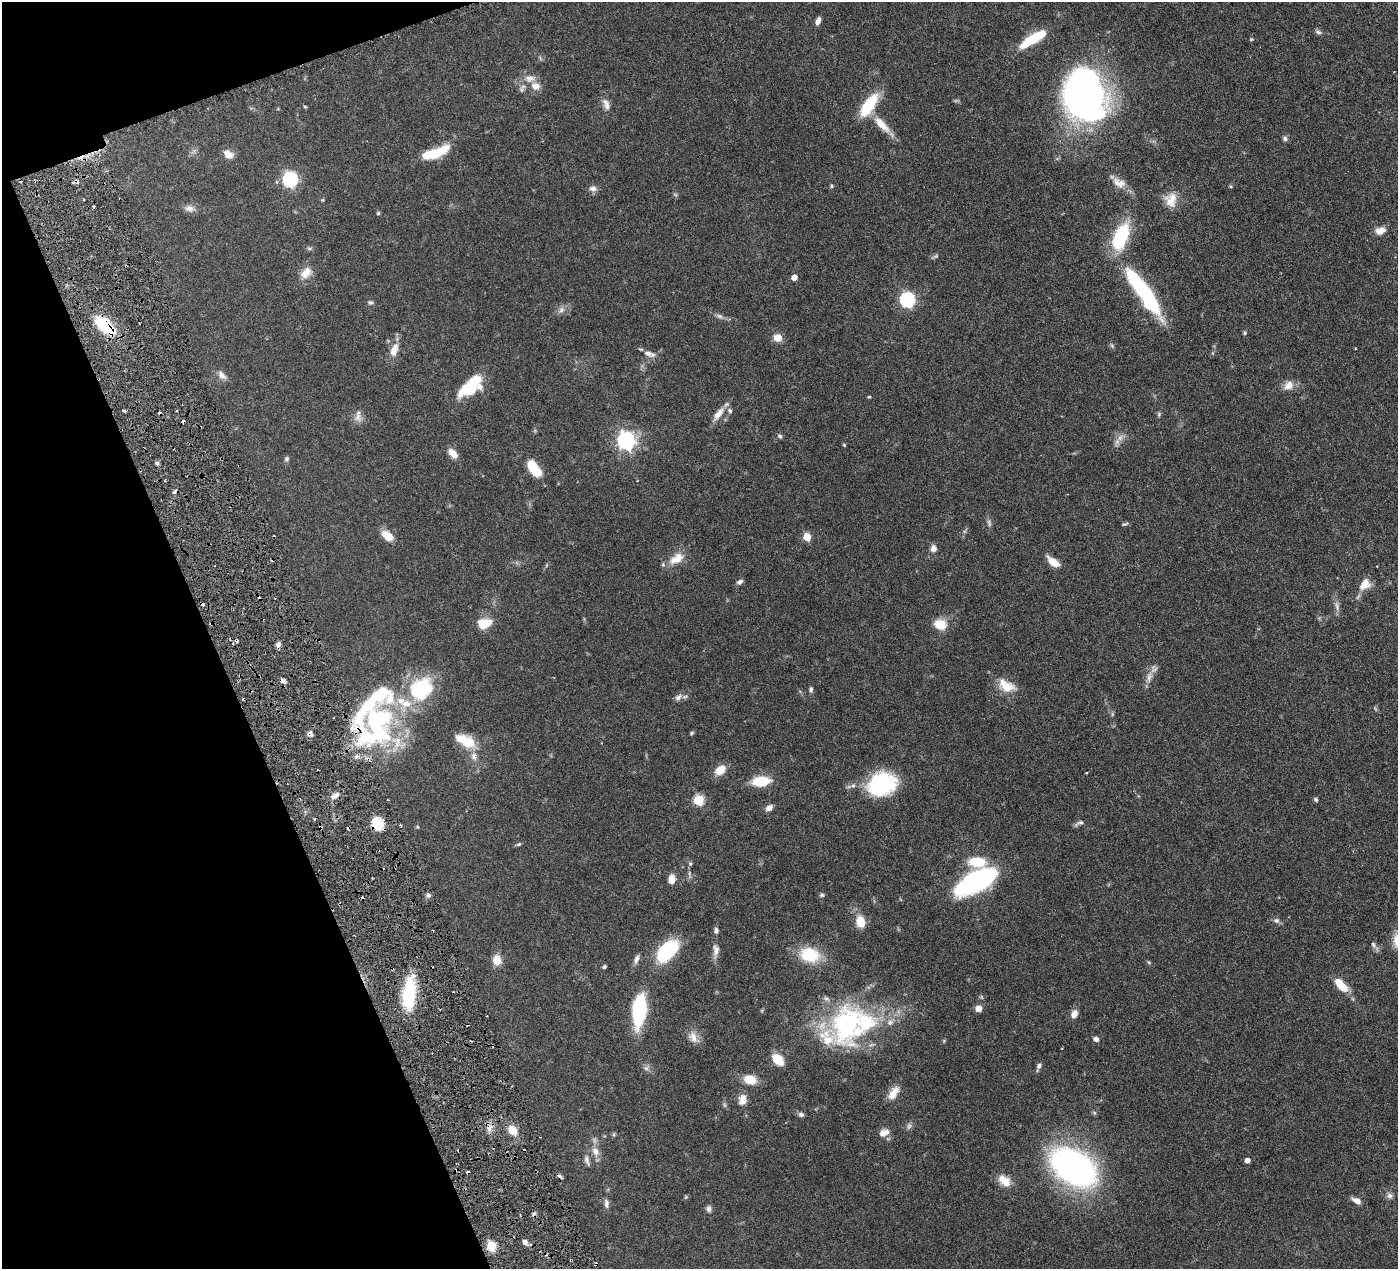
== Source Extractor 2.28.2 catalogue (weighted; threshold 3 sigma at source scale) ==
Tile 5 of 4 x 4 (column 1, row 2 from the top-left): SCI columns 7-1402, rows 2837-4103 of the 5599 x 5543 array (HDU 1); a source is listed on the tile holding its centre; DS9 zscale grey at full resolution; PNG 1400 x 1271 px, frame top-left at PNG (2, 2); no overlay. Shown black and unused: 18% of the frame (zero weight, under 3 of 6 exposures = <1% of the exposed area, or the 3 px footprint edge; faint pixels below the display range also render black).
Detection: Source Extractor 2.28.2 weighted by HDU 2 'WHT'; one run over the whole footprint, this tile lists its part. Background 0.0864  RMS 0.0036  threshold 0.0149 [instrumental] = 3 sigma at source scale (4.09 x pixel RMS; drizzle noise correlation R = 1.36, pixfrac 0.8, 0.05/0.05 arcsec/px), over >= 5 px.
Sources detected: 174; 2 too faint to see at this stretch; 2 inside a brighter object's white glare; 20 cosmic-ray / hot-pixel residue — not listed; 13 inside a brighter listed object's ellipse — not listed separately; the other 137 listed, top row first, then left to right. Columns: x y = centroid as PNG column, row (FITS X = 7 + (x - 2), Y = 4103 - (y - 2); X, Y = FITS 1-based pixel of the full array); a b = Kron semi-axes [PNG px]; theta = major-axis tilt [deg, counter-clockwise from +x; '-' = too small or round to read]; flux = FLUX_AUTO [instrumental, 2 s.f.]
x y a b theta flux
818 21 9 5 67 1.4
1318 32 9 5 -23 0.84
1033 39 30 8 32 14
1251 39 4 4 - 0.32
530 78 16 10 9 3
1085 96 40 32 -86 160
606 104 16 8 -74 2.1
869 105 29 11 55 13
882 124 27 9 -46 5.5
1285 138 7 6 - 0.79
435 153 31 9 20 11
228 154 12 8 -42 2.7
290 179 7 6 - 70
1119 183 19 11 -21 3.4
831 186 5 4 - 0.52
1231 187 5 3 - 0.34
593 188 11 7 -6 1.4
1171 200 19 15 81 4.6
94 206 5 3 - 0.43
189 208 12 9 -11 1.8
378 213 4 4 - 0.52
1380 231 13 9 16 2.7
1120 237 29 14 68 22
309 248 7 4 -1 0.53
935 256 8 5 20 0.64
306 273 15 10 47 3.8
794 277 5 4 - 2.7
1144 292 60 13 -55 42
907 300 7 6 - 58
370 302 7 6 - 0.72
561 310 9 7 60 1.3
720 316 9 6 -26 0.99
105 326 26 12 -41 16
1245 333 5 4 - 0.46
778 338 8 7 - 3.5
394 350 18 9 69 3.8
648 353 12 7 -26 1.9
222 375 14 7 -46 1.9
1288 385 14 11 33 2.8
470 386 30 13 43 14
869 397 5 3 - 0.31
124 410 4 3 - 0.61
730 411 8 6 -53 1
718 414 20 8 54 3.3
1159 414 7 5 79 0.49
358 417 15 9 -79 2.1
780 436 6 5 - 0.62
626 441 7 7 - 130
844 445 4 4 - 0.38
453 453 13 7 -46 3.1
286 459 6 6 - 0.69
157 463 5 5 - 0.63
533 468 16 7 -53 14
1125 524 10 3 18 0.49
387 535 16 9 -39 4
807 537 5 5 - 8.8
933 548 8 7 - 2
676 559 22 12 32 4.7
273 560 4 3 - 0.38
1053 562 17 7 -39 3.9
740 582 8 6 30 0.95
1365 584 16 11 52 3.8
1337 606 15 5 -80 1.5
484 623 18 12 13 5
940 624 13 10 -18 6.2
278 645 7 6 - 1
1149 677 15 8 77 2.4
283 681 7 5 -29 1.1
1006 686 23 14 -28 6
811 689 6 5 - 0.71
678 697 11 8 41 1.4
377 720 63 57 -70 64
692 733 6 4 23 0.45
310 734 7 6 - 1.1
465 741 26 12 -26 8.4
720 770 14 10 39 3.9
1086 773 3 2 - 0.28
761 781 18 10 6 9.7
882 784 32 24 19 25
335 796 12 6 34 2
1316 799 5 5 - 0.61
699 800 6 5 - 20
769 808 9 6 29 1.5
1079 823 13 5 21 1
378 824 6 5 - 35
400 825 3 3 - 0.44
320 827 5 3 - 0.44
519 844 6 4 27 0.5
977 862 17 10 -2 9.4
690 864 6 5 - 0.52
689 873 7 4 -73 0.59
672 879 10 7 86 2.7
976 881 32 13 29 81
428 895 6 6 - 0.76
822 895 6 5 - 0.58
1276 920 9 7 -23 0.97
860 922 13 9 -75 5
716 931 8 6 86 0.93
1373 945 10 6 -65 0.95
716 950 15 9 -89 2.1
667 951 26 14 45 22
810 955 21 15 -14 13
636 959 12 5 65 1.3
497 960 9 7 -87 5.4
1149 962 6 4 -45 0.4
604 967 4 4 - 0.61
1341 985 17 7 -47 7.2
408 995 41 15 82 18
979 1008 6 6 - 2.6
639 1010 25 10 84 34
1074 1014 11 7 66 2.1
890 1022 10 9 - 1.9
846 1024 48 34 81 52
693 1037 18 11 -53 2.9
1096 1039 7 6 - 1
778 1059 9 6 -43 11
1039 1066 8 6 52 0.9
646 1068 7 7 - 0.95
750 1079 15 10 -14 5.2
893 1093 19 9 58 3.7
742 1099 14 10 83 2.7
801 1114 7 6 - 0.94
909 1126 9 6 79 0.92
513 1130 11 9 -56 4.1
882 1133 12 9 67 2.1
595 1151 13 9 -64 2.7
587 1160 14 6 -76 1.2
1247 1160 4 4 - 1.6
1073 1167 44 28 -32 110
1004 1181 18 11 -43 4.2
1389 1196 8 7 - 1.1
686 1197 5 5 - 0.38
1357 1201 11 6 -29 2
606 1204 12 6 -83 1.2
709 1209 9 6 -83 1.1
525 1242 7 6 - 1.5
491 1246 5 5 - 17
Overlapping masked pixels (flux is a lower limit): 7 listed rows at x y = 105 326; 273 560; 377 720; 310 734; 378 824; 320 827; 491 1246